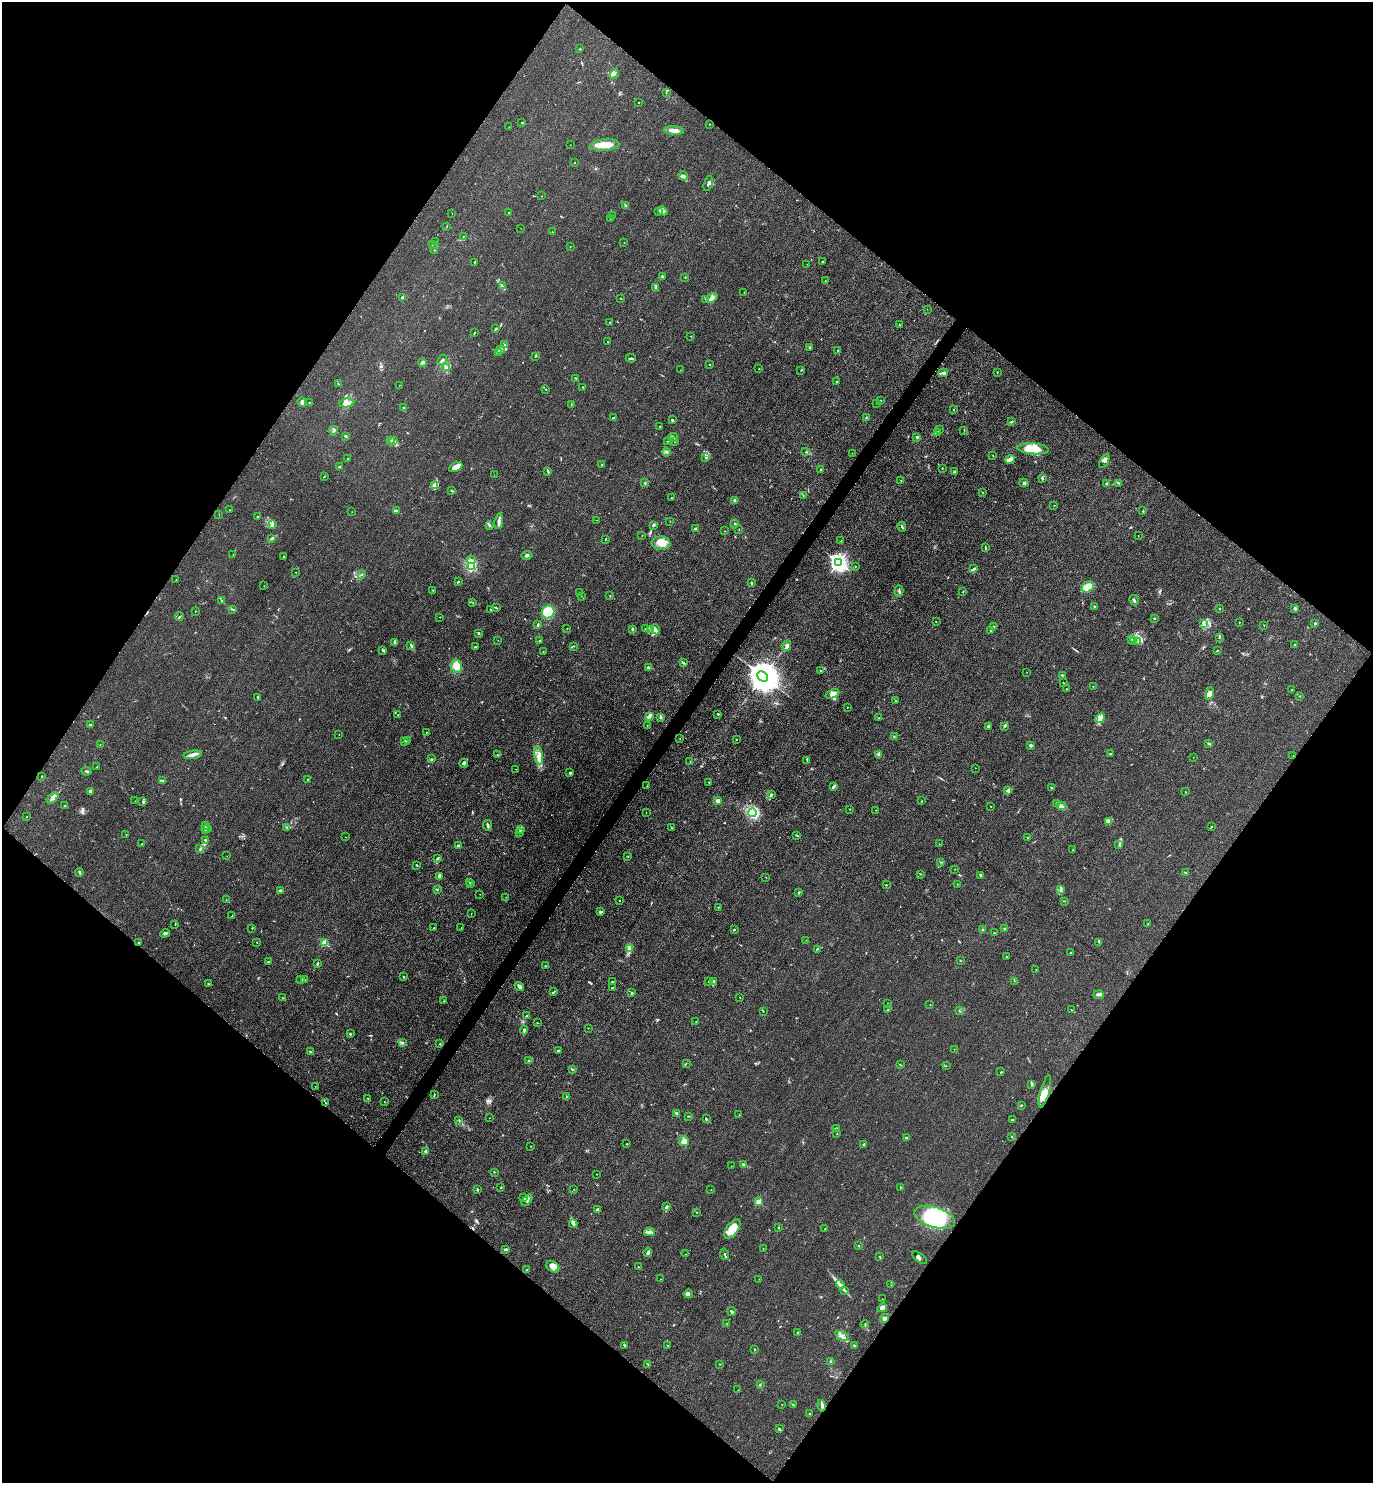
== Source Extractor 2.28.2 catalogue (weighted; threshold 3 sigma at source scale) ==
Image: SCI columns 297-5779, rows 3-5925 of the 5932 x 5927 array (HDU 1 of 3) = the unmasked area's bounding box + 8 px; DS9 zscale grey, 4 x 4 block average (1 PNG px = mean of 4 x 4 image px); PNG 1375 x 1485 px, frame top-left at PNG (2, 2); each listed source drawn as its Kron ellipse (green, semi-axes under 4 px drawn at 4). Shown black and unused: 50% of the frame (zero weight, under 3 of 4 exposures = <1% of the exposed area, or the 3 px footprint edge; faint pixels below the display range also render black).
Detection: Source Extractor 2.28.2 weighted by HDU 2 'WHT'. Background 0.0393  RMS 0.0049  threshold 0.0223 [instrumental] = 3 sigma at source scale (4.5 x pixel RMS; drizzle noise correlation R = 1.50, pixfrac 1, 0.05/0.05 arcsec/px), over >= 5 px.
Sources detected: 531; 1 too faint to see at this stretch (4 x 4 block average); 2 cosmic-ray / hot-pixel residue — neither listed nor drawn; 9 coinciding with a brighter row at this scale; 28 inside a brighter listed object's ellipse — not listed separately; the other 491 listed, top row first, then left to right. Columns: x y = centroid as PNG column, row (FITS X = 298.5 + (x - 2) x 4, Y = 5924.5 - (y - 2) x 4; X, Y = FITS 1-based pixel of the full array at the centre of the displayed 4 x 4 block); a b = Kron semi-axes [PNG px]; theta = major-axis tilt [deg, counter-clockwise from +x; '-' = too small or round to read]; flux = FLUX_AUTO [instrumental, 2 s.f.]
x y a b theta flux
580 49 2 2 - 1.3
614 74 5 2 - 4.8
666 93 2 2 - 0.7
638 102 2 2 - 1.6
522 123 3 2 - 2.1
709 124 2 2 - 1.7
509 127 2 2 - 0.49
674 131 10 3 -5 25
570 145 2 2 - 0.41
605 145 15 5 4 43
574 163 2 2 - 1.1
683 176 5 3 - 7.7
708 183 8 2 73 5.1
542 196 2 2 - 0.78
625 206 2 2 - 1.8
663 211 5 3 - 6.7
659 212 2 2 - 1.4
452 213 2 2 - 0.52
509 213 2 2 - 2.3
613 216 2 2 - 0.92
610 218 2 2 - 0.66
447 227 2 2 - 0.7
521 228 2 2 - 0.66
552 232 2 2 - 0.68
463 236 2 2 - 2.1
436 242 2 2 - 0.38
624 242 2 2 - 0.64
432 244 2 2 - 1.6
570 246 2 2 - 0.89
434 250 2 2 - 1.2
823 261 2 2 - 1.4
474 263 2 2 - 1
807 264 2 2 - 0.65
662 276 3 2 - 2.3
685 277 2 2 - 1.7
825 281 2 2 - 0.78
502 286 2 2 - 1.5
656 288 3 2 - 3.6
744 292 2 2 - 0.5
403 297 2 2 - 8.8
621 298 2 2 - 1.6
712 298 6 3 35 7.6
705 299 2 2 - 1.6
927 309 2 2 - 0.51
610 322 2 2 - 1
899 324 2 2 - 1
496 328 2 2 - 1.7
474 333 3 2 - 1.9
691 336 2 2 - 1.8
607 342 2 2 - 1
504 344 2 2 - 1.6
810 347 2 2 - 2.4
501 349 4 3 - 5.6
838 351 2 2 - 3.6
498 352 2 2 - 1.7
535 357 2 2 - 0.8
631 358 5 2 - 3.7
442 360 5 2 - 5.6
422 362 3 2 - 6.1
709 364 2 2 - 1.9
447 368 3 2 - 3.8
759 369 2 2 - 0.98
680 370 2 2 - 0.61
801 370 2 2 - 1.3
997 372 2 2 - 2
943 373 5 2 - 5.8
575 378 2 2 - 1.4
837 382 2 2 - 3.2
338 384 2 2 - 1.6
399 385 2 2 - 1.9
583 387 3 2 - 1.7
546 389 2 2 - 1.8
880 401 2 2 - 1
302 402 5 3 - 7.7
309 403 2 2 - 0.77
347 403 8 3 9 13
876 403 2 2 - 0.81
571 405 3 2 - 1.6
404 408 3 2 - 2.9
953 410 2 2 - 2.4
614 417 4 2 - 2
866 418 2 2 - 1.9
672 420 3 2 - 3.6
1011 422 3 2 - 3.5
660 426 2 2 - 1.2
940 429 2 2 - 1.1
333 430 4 2 - 4.2
964 430 2 2 - 1.1
937 432 2 2 - 1.1
345 436 3 2 - 3
673 437 5 2 - 4.3
917 437 3 2 - 3.6
391 441 3 2 - 2.4
394 441 2 2 - 2.2
668 441 2 2 - 1
674 441 2 2 - 0.83
1033 449 15 5 -4 44
666 452 4 2 - 3
806 452 2 2 - 1.2
852 453 2 2 - 0.84
993 456 2 2 - 1.1
706 458 3 2 - 2.3
348 459 2 2 - 0.59
1010 459 5 3 - 9.7
1104 461 8 3 61 7.9
602 465 2 2 - 2.8
340 467 3 2 - 3.1
456 467 7 4 28 21
942 468 2 2 - 0.88
820 470 2 2 - 2
548 471 3 2 - 2.7
955 472 4 2 - 3.5
494 475 2 2 - 0.8
324 476 2 2 - 0.96
1043 479 2 2 - 3.1
901 481 2 2 - 0.98
645 483 2 2 - 2.3
1024 483 4 3 - 6.2
1107 483 3 2 - 4
1118 483 2 2 - 3
434 485 2 2 - 1.6
452 491 3 2 - 1.7
983 493 2 2 - 0.81
803 495 2 2 - 1.1
671 498 2 2 - 1.5
735 501 3 3 - 8
1054 506 2 2 - 1.1
229 510 2 2 - 0.79
397 510 4 2 - 4.7
1143 511 2 2 - 1.8
352 512 2 2 - 0.5
219 515 2 2 - 0.49
258 516 2 2 - 1.2
596 520 2 2 - 0.6
499 521 8 3 81 8.5
670 521 2 2 - 0.66
734 523 2 2 - 1.6
272 524 4 3 - 4.8
490 525 3 2 - 3
653 525 3 2 - 2.9
902 527 5 2 - 3.4
695 529 2 2 - 27
739 529 2 2 - 0.91
724 531 2 2 - 0.61
642 535 2 2 - 0.9
1138 535 2 2 - 0.73
272 539 3 2 - 3.6
605 539 3 2 - 1.4
841 541 2 2 - 0.88
661 543 9 6 -1 31
985 547 3 2 - 1.8
233 555 2 2 - 0.51
527 555 5 3 - 5.4
283 557 2 2 - 1.5
471 560 4 2 - 3.1
838 562 3 2 - 1200
855 566 2 2 - 2.4
471 567 3 2 - 93
974 568 4 2 - 4
296 572 2 2 - 1.1
361 575 3 2 - 2.2
176 580 2 2 - 0.54
458 581 3 2 - 1.9
751 583 3 2 - 2
264 586 2 2 - 0.75
1087 587 6 5 - 32
433 590 2 2 - 2
899 591 5 2 - 4.1
579 592 2 2 - 0.66
963 592 2 2 - 0.87
581 596 2 2 - 0.76
610 596 2 2 - 1.1
1134 600 5 2 - 4.7
222 601 3 2 - 2.5
472 602 2 2 - 0.92
1095 606 3 2 - 3
496 608 2 2 - 1.4
1294 608 4 3 - 4.7
232 609 3 2 - 2.7
1220 609 2 2 - 6.7
491 610 2 2 - 2.4
195 611 2 2 - 1.9
548 612 6 6 - 66
179 617 4 2 - 2.9
440 617 2 2 - 2.1
1154 618 2 2 - 2.4
936 622 2 2 - 0.96
1239 622 2 2 - 1.1
1315 623 2 2 - 13
538 624 3 2 - 3
1203 624 2 2 - 2
1264 626 2 2 - 0.71
994 627 2 2 - 17
567 628 2 2 - 0.85
632 629 3 2 - 4.2
645 629 2 2 - 1.1
651 629 3 2 - 3.2
656 629 5 2 - 4.5
990 631 2 2 - 1.3
478 633 2 2 - 3.7
1219 637 3 2 - 2.6
498 640 2 2 - 0.63
1132 640 3 2 - 2
540 641 2 2 - 16
1138 641 2 2 - 2.2
394 642 3 3 - 6.1
1134 642 2 2 - 1.1
1294 644 2 2 - 2.5
411 645 4 2 - 4
573 646 4 2 - 2.2
787 646 5 3 - 7.9
475 647 3 2 - 2.2
383 650 3 2 - 3.1
1217 651 2 2 - 1.3
543 652 2 2 - 2.2
683 663 4 2 - 3.5
456 666 6 5 - 25
648 667 4 2 - 3.9
820 671 2 2 - 1.4
1027 672 2 2 - 0.67
1062 675 3 2 - 1.7
763 676 6 4 -43 9800
1063 683 2 2 - 1.7
1093 686 2 2 - 0.72
1067 689 2 2 - 0.84
1292 690 2 2 - 1.2
832 694 7 4 23 13
1210 694 6 3 76 12
1299 696 2 2 - 1.1
258 697 2 2 - 7.8
895 701 2 2 - 1
847 707 2 2 - 1.1
718 714 3 2 - 2.4
398 715 2 2 - 1.4
649 717 4 3 - 5.3
660 717 2 2 - 1.6
878 718 2 2 - 1.5
1100 718 5 4 - 11
90 725 3 2 - 3.5
647 725 2 2 - 0.85
1004 726 4 2 - 3.2
988 727 3 2 - 2.7
426 733 2 2 - 0.73
339 735 2 2 - 0.74
894 736 2 2 - 1.3
680 739 2 2 - 0.54
407 740 2 2 - 0.71
736 740 2 2 - 1.3
405 741 2 2 - 10
1208 743 2 2 - 1
100 745 2 2 - 1.5
1030 745 2 2 - 19
1110 753 2 2 - 1.6
879 754 3 3 - 4.1
193 755 9 4 8 12
497 755 2 2 - 0.99
1293 755 2 2 - 0.47
539 756 9 2 -81 13
1193 757 2 2 - 0.54
432 759 3 2 - 2
807 761 2 2 - 0.77
690 762 2 2 - 0.6
464 763 5 2 - 4
97 767 2 2 - 1.8
975 768 2 2 - 0.67
516 769 2 2 - 0.83
86 771 5 2 - 4.1
570 773 2 2 - 11
42 776 2 2 - 2.4
162 780 3 2 - 2.4
307 780 2 2 - 1.4
709 782 2 2 - 1.8
647 786 2 2 - 1
833 787 3 2 - 7.9
1051 788 3 2 - 2
1008 790 4 2 - 5.1
90 791 3 2 - 5.4
1185 792 2 2 - 0.97
772 794 2 2 - 1.4
53 798 7 4 47 11
135 801 2 2 - 0.44
718 801 2 2 - 45
922 801 2 2 - 1.7
143 802 3 2 - 3.4
1057 804 3 2 - 3.2
65 806 3 2 - 2.1
991 806 2 2 - 0.77
1061 806 5 3 - 7
850 809 2 2 - 0.73
876 810 2 2 - 0.62
646 813 2 2 - 0.88
752 813 4 4 - 89
27 817 2 2 - 0.89
1109 821 2 2 - 1.5
205 825 3 2 - 4
487 825 5 2 - 4.5
1212 826 3 2 - 2.3
286 827 2 2 - 2
208 828 2 2 - 1.2
671 828 2 2 - 1.8
205 830 2 2 - 1.6
520 830 3 2 - 3.4
519 833 2 2 - 1.5
126 835 2 2 - 0.67
797 835 4 2 - 2.1
345 837 2 2 - 0.61
1027 837 2 2 - 7.5
205 840 2 2 - 1.7
142 844 2 2 - 0.96
939 844 2 2 - 0.78
1119 845 2 2 - 1.1
458 846 3 3 - 6.3
200 849 3 2 - 3
1073 849 2 2 - 0.73
227 856 2 2 - 0.44
628 856 3 2 - 1.3
437 858 3 2 - 5.7
941 862 2 2 - 1
417 865 3 2 - 2.3
955 869 2 2 - 1
80 872 4 2 - 5.1
1186 872 2 2 - 0.84
921 874 2 2 - 1
981 875 3 2 - 3.4
439 877 3 2 - 4.1
766 877 2 2 - 0.83
469 882 2 2 - 1
471 884 2 2 - 1.5
957 884 2 2 - 0.9
886 885 2 2 - 2
437 889 3 2 - 2.2
1061 889 3 2 - 2.7
280 891 4 3 - 6.9
799 892 3 2 - 2
480 894 2 2 - 0.58
506 897 2 2 - 0.68
226 900 2 2 - 0.84
619 900 2 2 - 2.1
1064 901 3 2 - 1.1
718 907 2 2 - 1.1
601 912 4 2 - 4.8
471 913 2 2 - 0.76
232 916 2 2 - 1.1
175 924 2 2 - 1.2
1148 924 2 2 - 0.74
252 928 2 2 - 0.98
434 928 2 2 - 2.3
461 928 2 2 - 0.87
1004 929 3 2 - 2
734 930 2 2 - 3.4
983 930 2 2 - 2.3
165 933 5 3 - 5.3
994 933 2 2 - 4.2
806 940 2 2 - 0.57
1099 942 3 2 - 2.2
139 943 3 2 - 2.6
257 943 2 2 - 0.91
324 943 2 2 - 140
629 949 3 2 - 2.6
817 949 3 2 - 1.6
1071 952 3 2 - 1.4
1007 956 3 2 - 1.2
960 960 2 2 - 1.6
268 961 2 2 - 1.1
317 964 3 2 - 2.6
545 966 2 2 - 1.7
1036 969 2 2 - 2.7
403 977 2 2 - 2.4
301 979 2 2 - 1.6
305 980 2 2 - 1
709 981 3 2 - 2.5
713 981 3 2 - 2.9
1014 981 2 2 - 0.57
612 982 2 2 - 1.6
208 984 2 2 - 1.9
519 986 5 3 - 8.7
612 988 2 2 - 1.6
553 992 4 2 - 3.4
632 993 2 2 - 13
1099 995 5 2 - 5.5
740 997 2 2 - 1.1
282 998 2 2 - 0.86
444 1001 2 2 - 1.2
888 1003 2 2 - 0.52
930 1005 2 2 - 0.9
888 1010 3 2 - 1.7
1071 1010 2 2 - 0.86
763 1011 2 2 - 0.98
959 1011 3 2 - 0.92
526 1016 2 2 - 1.8
696 1021 2 2 - 0.62
537 1023 2 2 - 1.6
588 1028 2 2 - 0.94
524 1030 4 2 - 3.4
350 1034 2 2 - 3
402 1043 3 2 - 3.3
440 1044 2 2 - 1.8
954 1049 2 2 - 0.86
558 1050 3 2 - 2.2
310 1051 2 2 - 1.5
529 1061 4 2 - 5.1
686 1063 2 2 - 0.81
900 1065 3 2 - 1.9
946 1066 2 2 - 0.72
572 1069 2 2 - 2.4
1001 1072 2 2 - 2.1
1032 1084 3 2 - 2.3
315 1086 2 2 - 0.51
1045 1091 16 4 75 23
434 1095 3 2 - 1.6
566 1097 2 2 - 1.6
368 1098 2 2 - 1.2
384 1102 2 2 - 0.93
325 1103 3 2 - 1.5
1021 1105 2 2 - 2.3
676 1113 3 2 - 3.3
739 1115 2 2 - 1.1
688 1116 2 2 - 1.3
490 1118 2 2 - 0.65
706 1119 2 2 - 1.8
459 1120 2 2 - 1.6
1012 1120 3 2 - 3.5
836 1129 3 3 - 5.5
837 1134 2 2 - 0.69
1011 1136 2 2 - 1.4
907 1138 3 2 - 3.8
684 1141 5 5 - 14
627 1144 2 2 - 4
864 1144 2 2 - 3.1
531 1146 2 2 - 1.4
425 1151 2 2 - 4.4
743 1165 3 2 - 6.4
731 1166 2 2 - 0.71
494 1172 2 2 - 1.3
597 1174 2 2 - 0.95
501 1187 2 2 - 2.5
900 1187 2 2 - 1.1
477 1190 3 2 - 2.7
574 1190 2 2 - 0.81
711 1190 2 2 - 0.46
524 1198 2 2 - 1.8
527 1200 6 4 49 8.8
759 1202 2 2 - 120
666 1207 3 2 - 3.4
597 1210 3 2 - 7.9
696 1212 2 2 - 0.84
935 1217 21 10 -17 190
573 1224 4 2 - 4.5
778 1227 3 2 - 2.1
732 1229 11 6 54 28
825 1229 2 2 - 0.91
649 1232 5 3 - 7
859 1246 2 2 - 9.8
763 1248 2 2 - 0.93
505 1249 3 2 - 3.9
648 1252 4 2 - 5.1
686 1254 2 2 - 0.97
725 1254 6 2 -74 3.6
880 1257 3 2 - 2.4
920 1258 9 2 -36 6.3
553 1267 7 5 -33 14
638 1267 2 2 - 1.2
527 1270 2 2 - 2.6
660 1279 2 2 - 0.6
759 1279 2 2 - 0.69
840 1284 4 2 - 4.3
891 1285 2 2 - 0.77
844 1290 2 2 - 2
688 1294 4 4 - 6.7
882 1299 2 2 - 0.61
882 1308 5 3 - 18
731 1311 5 2 - 4.2
884 1319 5 3 - 6.5
727 1324 2 2 - 0.92
865 1324 4 2 - 3.3
798 1333 2 2 - 3
842 1336 7 3 -26 9.6
624 1345 3 2 - 2.2
854 1345 2 2 - 2.2
668 1346 3 2 - 1.8
754 1349 2 2 - 2.3
831 1362 2 2 - 4.1
648 1364 2 2 - 1.5
720 1364 2 2 - 1.1
760 1385 2 2 - 1.5
738 1390 2 2 - 0.84
782 1404 2 2 - 0.9
793 1405 3 2 - 2.5
821 1406 6 2 -77 6.1
809 1414 2 2 - 1.8
779 1429 4 2 - 5.2
Diffuse or blended objects may show on this block-average render without a row.